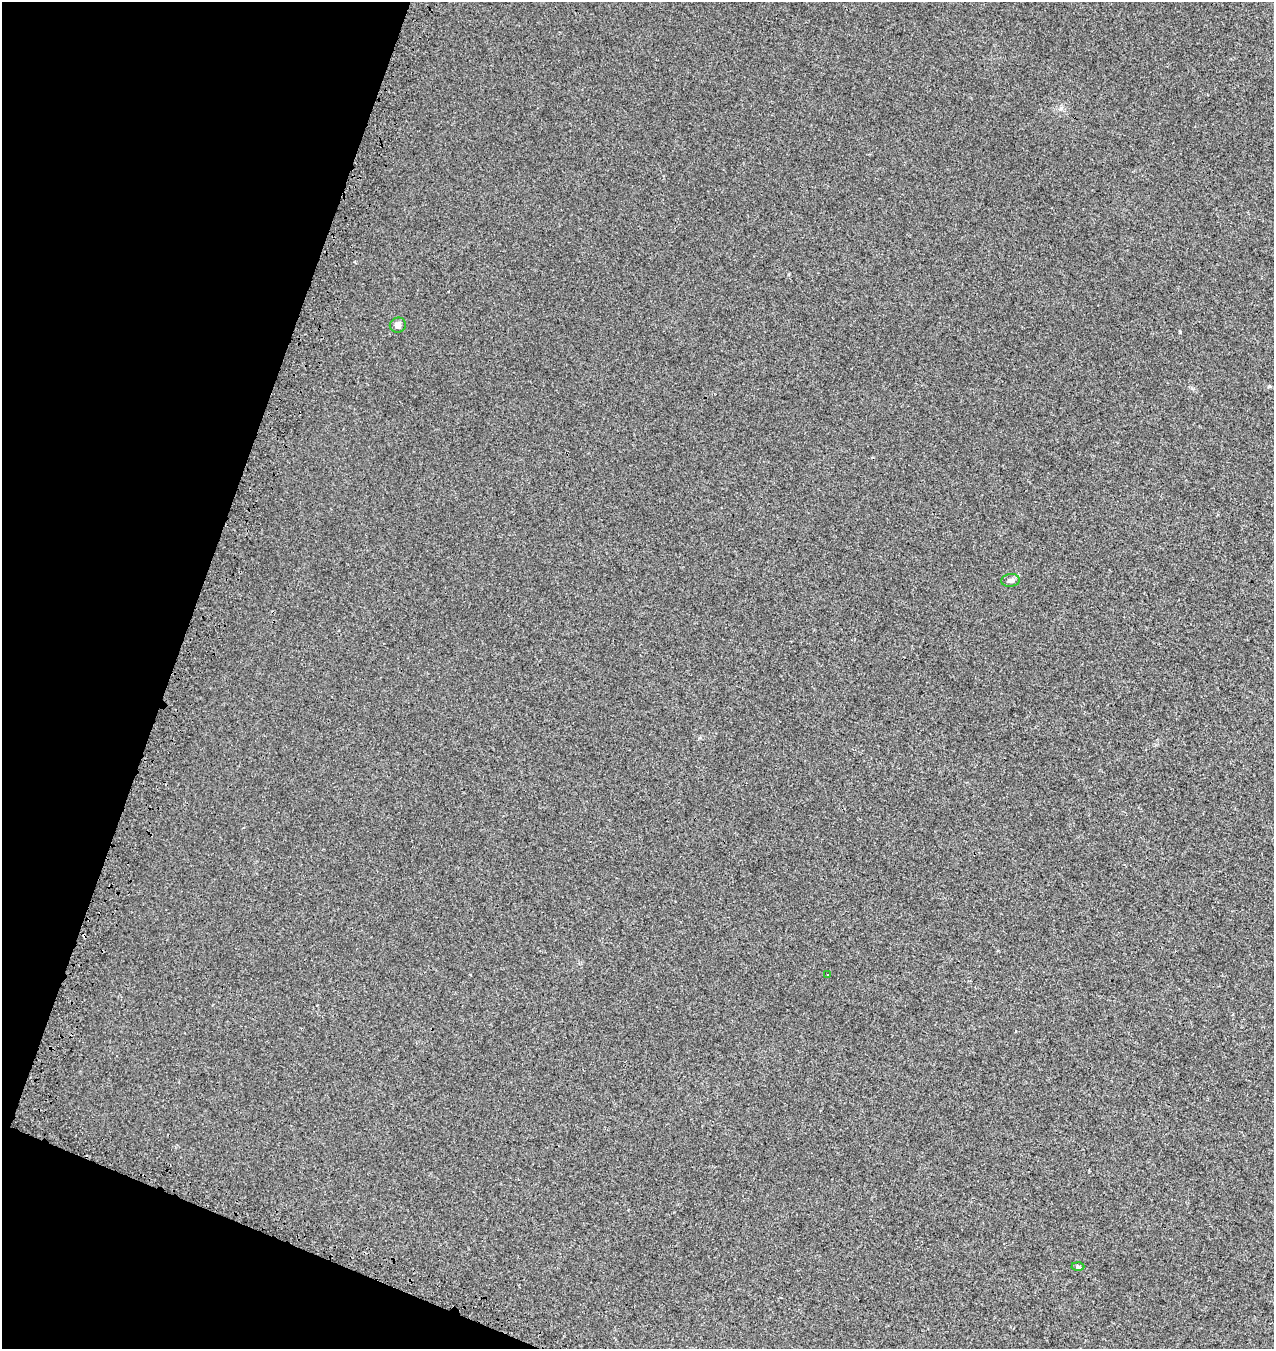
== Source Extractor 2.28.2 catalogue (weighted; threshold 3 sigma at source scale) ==
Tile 9 of 4 x 4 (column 1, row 3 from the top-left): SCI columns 328-1599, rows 1489-2835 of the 5806 x 5664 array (HDU 1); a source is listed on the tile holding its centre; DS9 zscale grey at full resolution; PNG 1276 x 1351 px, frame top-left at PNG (2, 2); each listed source drawn as its Kron ellipse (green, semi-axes under 4 px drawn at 4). Shown black and unused: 17% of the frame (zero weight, under 3 of 4 exposures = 9% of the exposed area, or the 3 px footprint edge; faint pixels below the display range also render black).
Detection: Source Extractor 2.28.2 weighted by HDU 2 'WHT'; one run over the whole footprint, this tile lists its part. Background 0.00173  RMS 0.0029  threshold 0.013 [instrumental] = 3 sigma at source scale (4.5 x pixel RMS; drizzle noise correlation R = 1.50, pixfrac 1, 0.0396/0.0396 arcsec/px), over >= 5 px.
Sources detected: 4; all 4 listed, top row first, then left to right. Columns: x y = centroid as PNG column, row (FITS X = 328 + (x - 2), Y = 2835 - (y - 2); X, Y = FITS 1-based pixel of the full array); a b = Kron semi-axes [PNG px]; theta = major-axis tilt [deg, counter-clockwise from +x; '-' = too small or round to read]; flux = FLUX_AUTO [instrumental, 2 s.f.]
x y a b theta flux
398 325 8 7 - 0.96
1010 580 9 6 6 0.96
828 975 3 3 - 0.33
1078 1267 6 4 -2 0.41